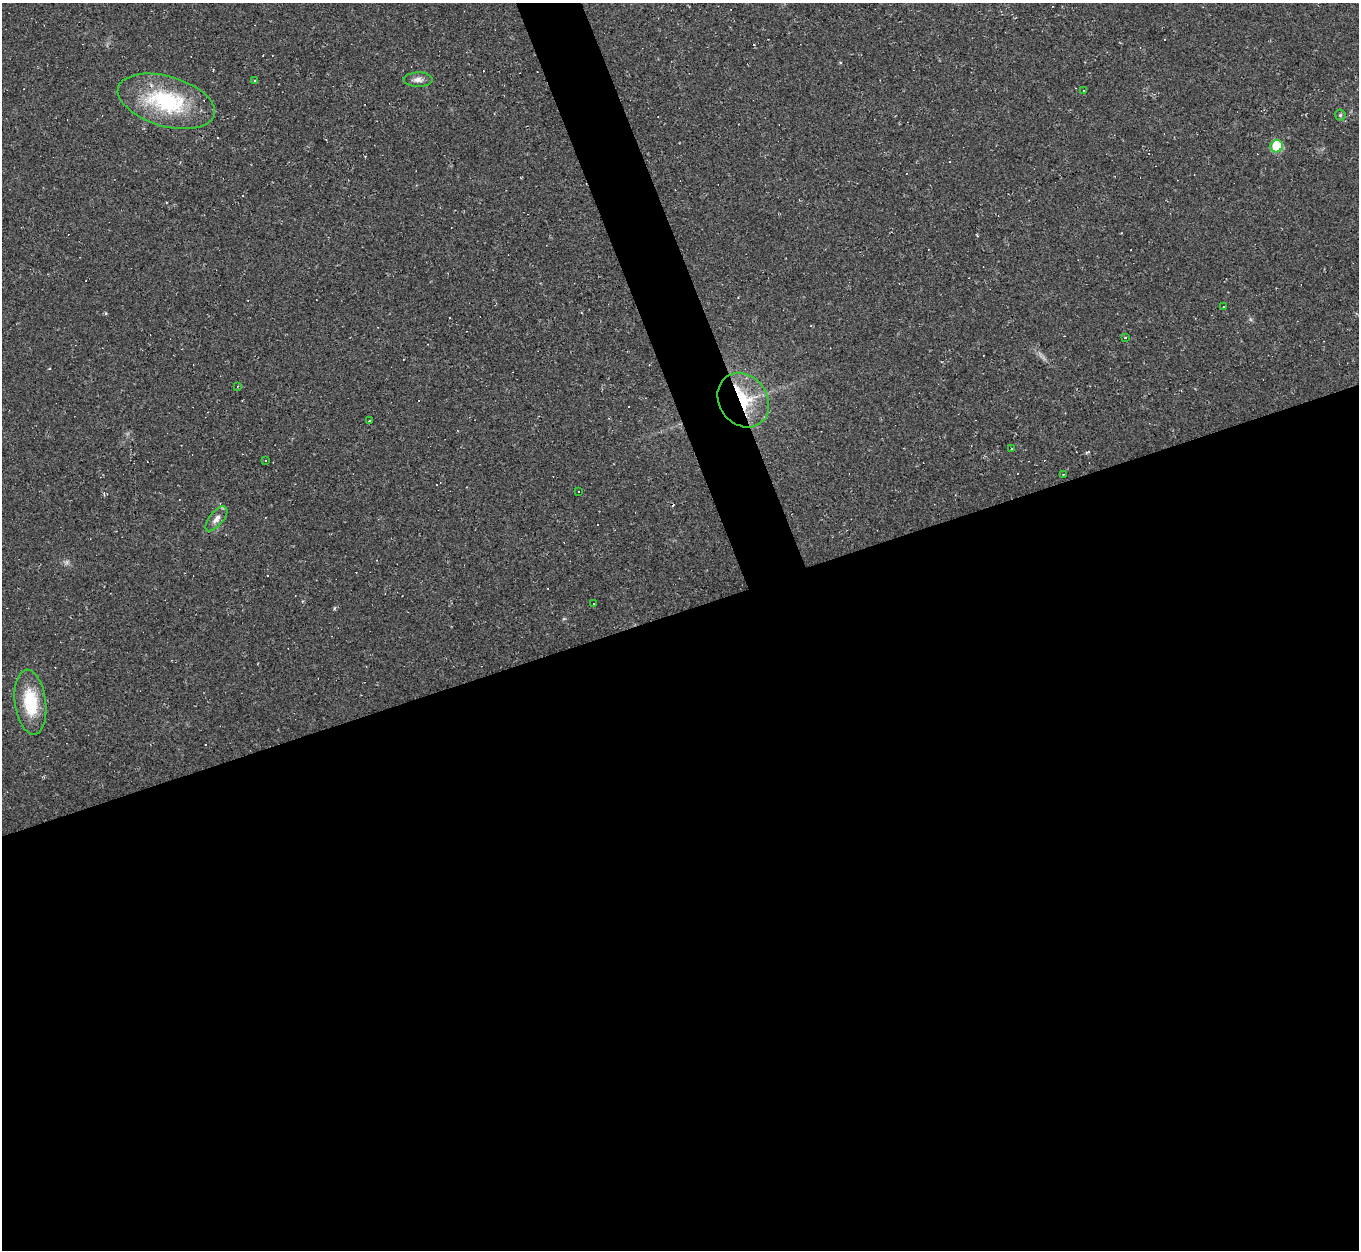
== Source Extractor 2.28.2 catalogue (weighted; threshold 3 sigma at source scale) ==
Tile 15 of 4 x 4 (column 3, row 4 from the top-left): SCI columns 2713-4069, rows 147-1394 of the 5425 x 5410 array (HDU 1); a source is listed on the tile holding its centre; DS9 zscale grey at full resolution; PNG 1361 x 1252 px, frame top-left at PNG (2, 3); each listed source drawn as its Kron ellipse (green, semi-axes under 4 px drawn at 4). Shown black and unused: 54% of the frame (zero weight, under 2 of 3 exposures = <1% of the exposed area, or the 3 px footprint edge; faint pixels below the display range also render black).
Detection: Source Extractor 2.28.2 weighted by HDU 2 'WHT'; one run over the whole footprint, this tile lists its part. Background 0.0453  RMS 0.0067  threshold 0.03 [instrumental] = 3 sigma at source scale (4.5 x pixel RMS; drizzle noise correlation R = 1.50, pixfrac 1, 0.05/0.05 arcsec/px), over >= 5 px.
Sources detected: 37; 1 too faint to see at this stretch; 17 cosmic-ray / hot-pixel residue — neither listed nor drawn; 1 inside a brighter listed object's ellipse — not listed separately; the other 18 listed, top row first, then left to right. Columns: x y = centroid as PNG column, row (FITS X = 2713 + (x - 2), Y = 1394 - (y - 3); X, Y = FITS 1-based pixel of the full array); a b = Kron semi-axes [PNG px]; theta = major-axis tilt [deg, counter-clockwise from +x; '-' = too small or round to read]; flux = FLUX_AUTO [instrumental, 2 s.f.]
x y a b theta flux
418 80 14 7 1 3.7
254 81 4 2 - 0.76
1084 90 3 3 - 1.4
166 101 50 25 -16 62
1340 115 5 5 - 0.96
1277 146 6 6 - 29
1223 307 3 2 - 1.2
1125 338 3 2 - 1.2
237 386 4 2 - 0.58
743 400 29 24 -55 35
369 421 3 3 - 2.3
1012 448 2 2 - 0.61
265 460 3 3 - 2.4
1063 474 2 2 - 0.5
578 491 3 3 - 1.7
216 519 15 7 51 4.2
593 603 3 3 - 0.85
30 702 33 15 -83 28
Overlapping masked pixels (flux is a lower limit): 1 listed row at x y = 743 400
Unlisted compact peaks at least as high as the median listed source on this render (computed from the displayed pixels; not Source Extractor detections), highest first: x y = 106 313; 1087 452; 977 235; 840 63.